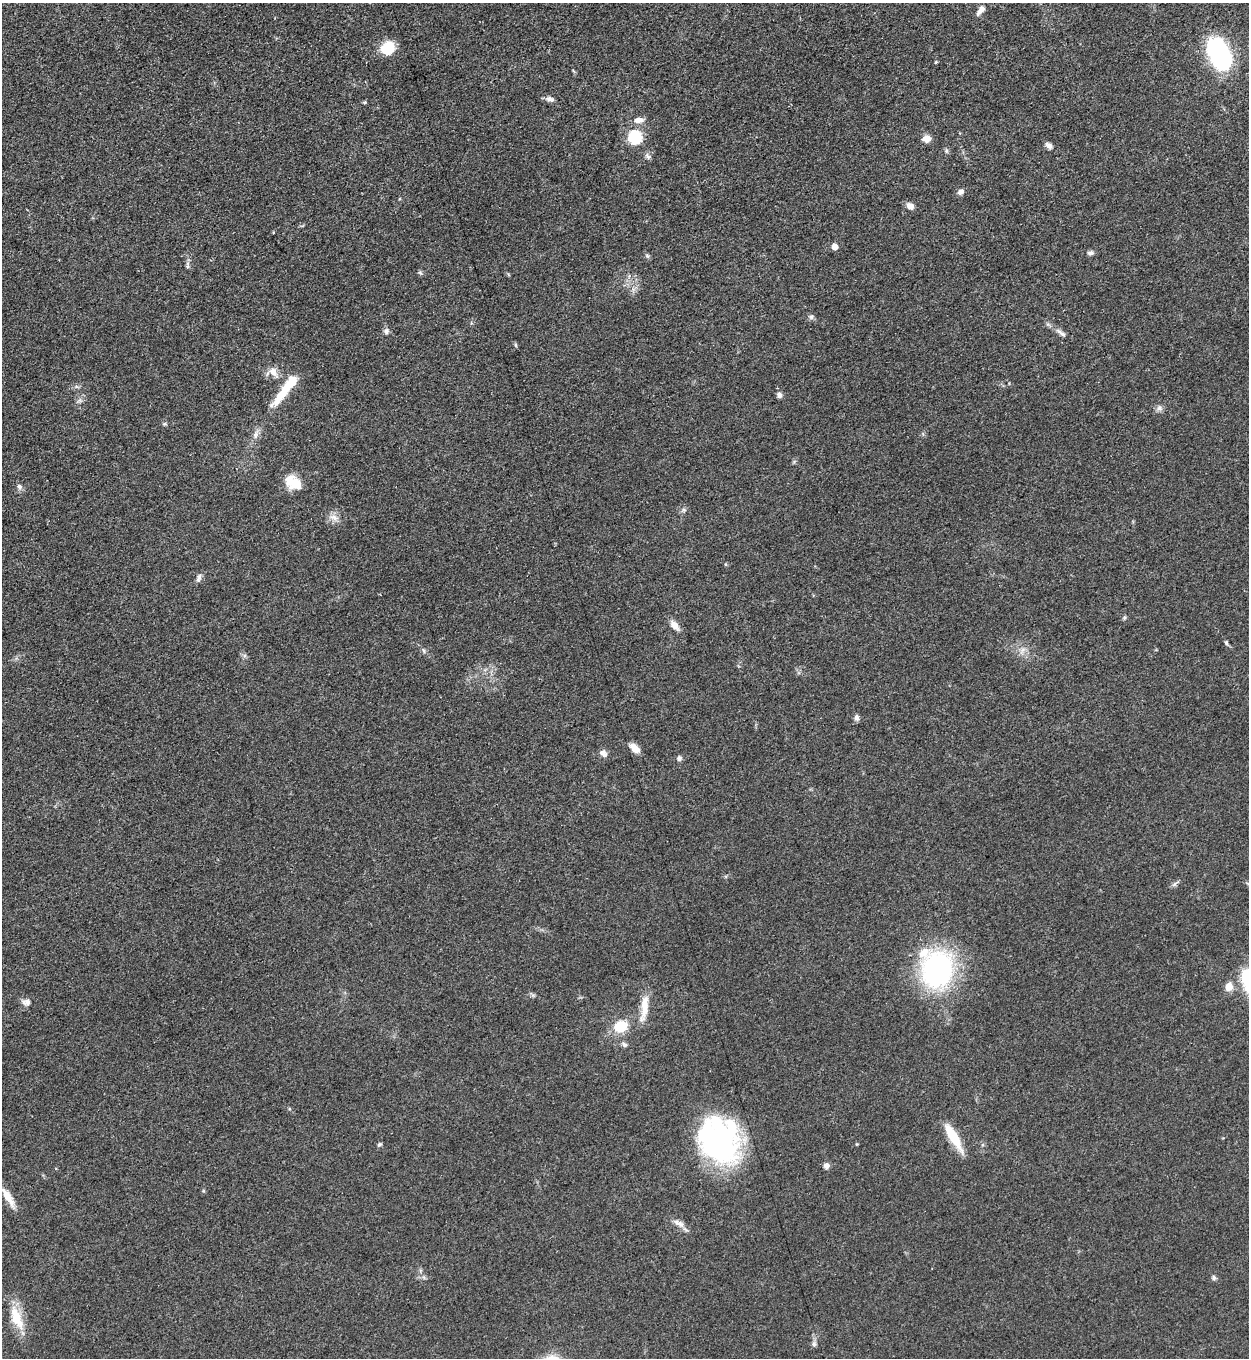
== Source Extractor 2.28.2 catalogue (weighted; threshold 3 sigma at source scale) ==
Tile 11 of 4 x 4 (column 3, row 3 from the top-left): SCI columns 2778-4024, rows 1366-2721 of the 5428 x 5440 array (HDU 1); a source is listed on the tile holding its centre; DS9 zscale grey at full resolution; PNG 1251 x 1360 px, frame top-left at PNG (2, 3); no overlay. Nothing masked; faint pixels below the display range render black.
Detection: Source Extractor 2.28.2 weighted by HDU 2 'WHT'; one run over the whole footprint, this tile lists its part. Background 0.0619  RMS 0.0057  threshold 0.0258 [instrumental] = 3 sigma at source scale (4.5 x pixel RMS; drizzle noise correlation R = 1.50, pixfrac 1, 0.05/0.05 arcsec/px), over >= 5 px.
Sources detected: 61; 1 inside a brighter object's white glare — not listed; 3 inside a brighter listed object's ellipse — not listed separately; the other 57 listed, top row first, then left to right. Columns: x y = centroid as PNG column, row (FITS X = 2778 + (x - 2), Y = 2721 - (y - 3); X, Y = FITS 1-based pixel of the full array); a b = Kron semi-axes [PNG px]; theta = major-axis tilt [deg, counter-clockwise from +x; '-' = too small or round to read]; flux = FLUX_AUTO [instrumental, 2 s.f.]
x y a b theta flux
981 10 13 5 50 3.5
387 48 14 12 35 16
1219 54 28 16 -62 100
936 62 4 4 - 0.59
550 99 11 6 -20 2.5
364 102 5 3 - 0.66
638 120 11 7 4 3.9
635 137 6 6 - 69
927 139 9 8 - 4.8
1049 146 10 6 -41 2.3
648 156 10 6 -51 1.6
960 192 8 6 35 2.4
910 206 8 6 -34 3.7
835 247 5 4 - 5.9
1091 253 10 5 1 1.7
647 256 6 5 - 0.94
187 265 11 5 89 1.6
420 273 6 4 -20 0.87
811 317 6 6 - 1.3
386 331 8 7 - 1.7
1062 333 12 5 -35 2.4
516 345 6 3 -88 0.78
273 372 15 10 -46 5
282 394 38 10 49 15
779 395 6 6 - 2.3
1159 408 9 8 - 2.1
255 435 13 5 85 2.6
293 483 20 13 -37 12
19 486 8 6 -28 1.8
684 510 6 4 -19 0.98
334 517 13 8 -25 3.6
199 578 12 6 72 1.9
1124 618 6 4 47 0.82
674 625 15 8 -49 4.2
1226 643 6 4 -84 1
424 651 8 3 -71 0.95
856 717 8 6 86 2
635 748 14 7 -41 4.8
603 753 11 7 -37 2.7
679 758 7 6 - 1.7
1174 884 8 5 45 1.4
937 970 33 27 83 120
1229 987 8 7 - 6.3
26 1002 11 9 13 3
644 1008 37 9 82 11
621 1026 12 10 22 18
624 1044 9 6 -29 1.6
953 1137 31 9 -59 19
718 1141 49 40 -69 120
379 1144 6 4 47 1
857 1144 5 3 - 0.51
826 1166 7 7 - 2.3
8 1197 28 8 -59 7.2
679 1223 20 6 -30 3.8
1214 1278 7 5 -76 1.2
15 1314 43 11 -64 14
814 1344 7 6 - 1.5